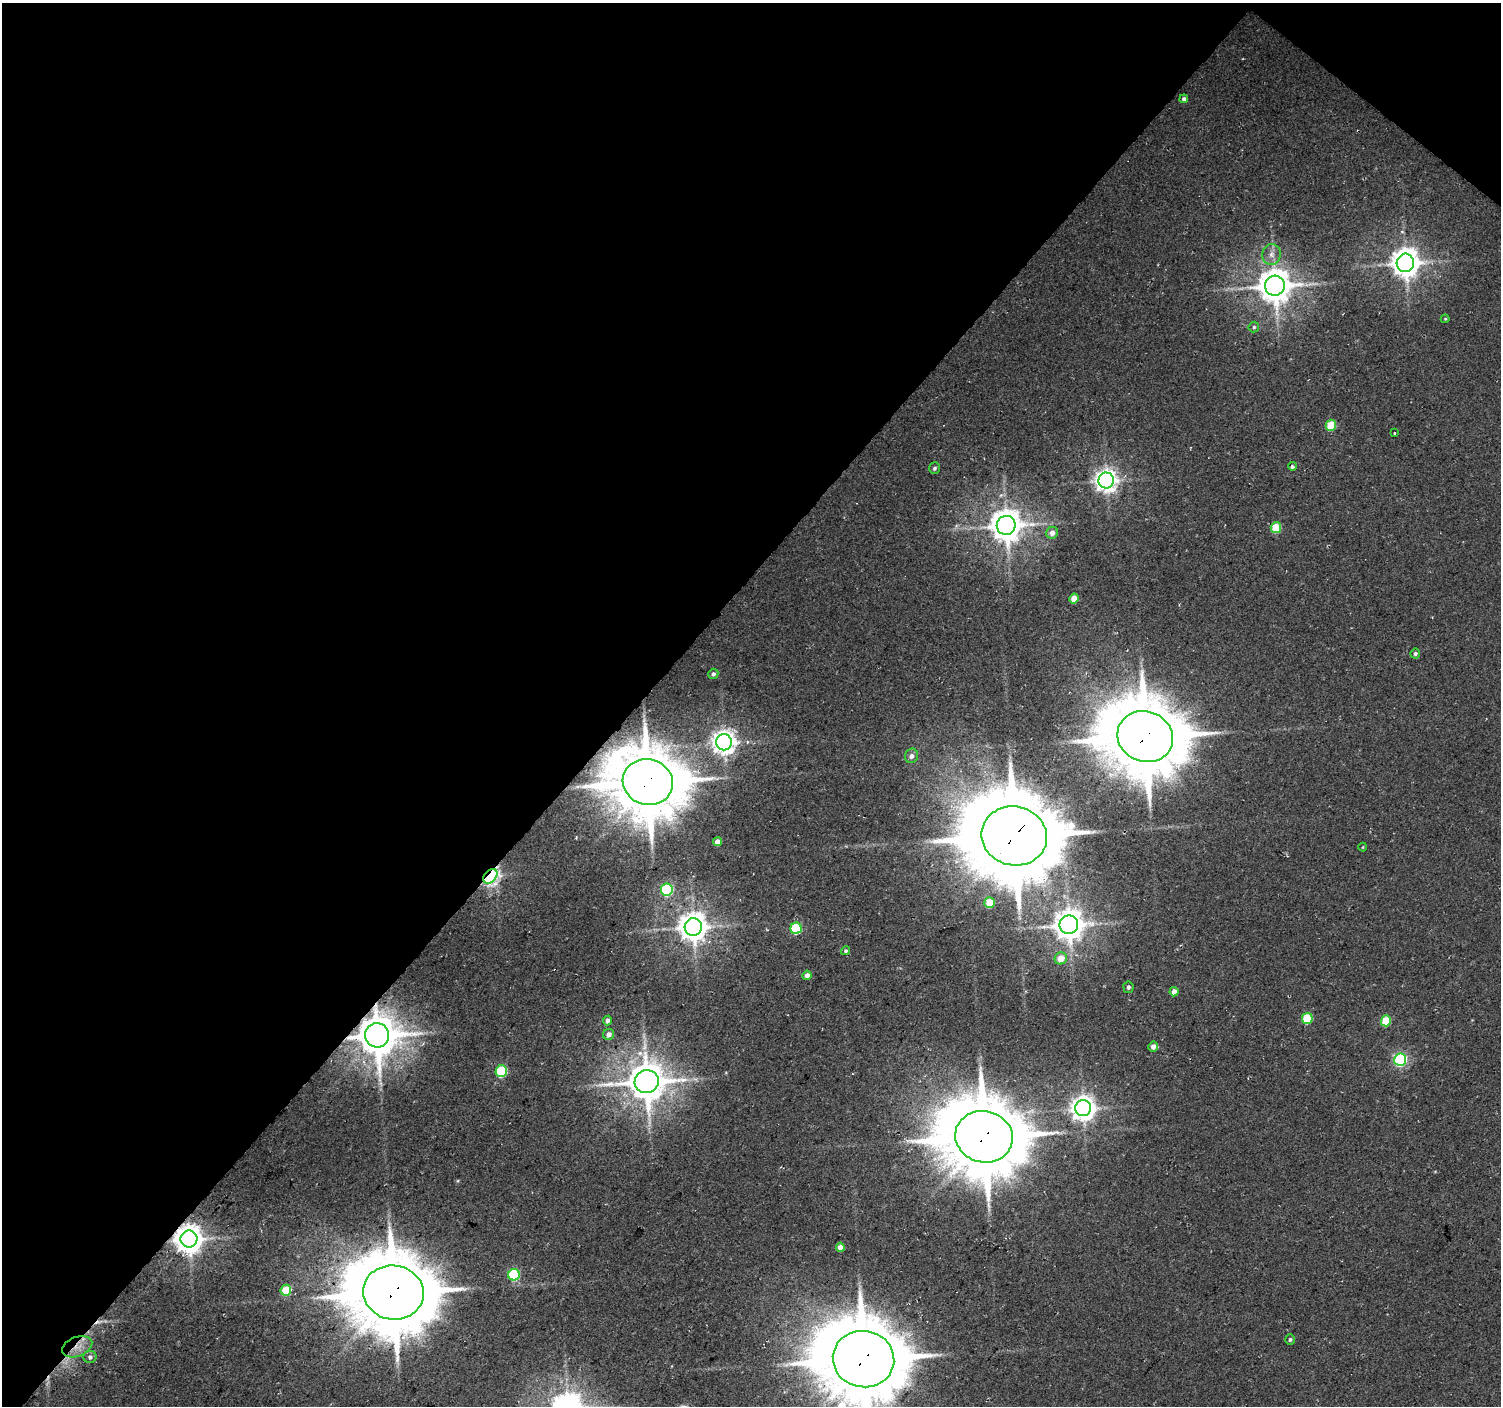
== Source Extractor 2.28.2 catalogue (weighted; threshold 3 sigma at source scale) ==
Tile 2 of 4 x 4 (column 2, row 1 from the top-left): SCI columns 1506-3004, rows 4449-5852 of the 6003 x 6026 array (HDU 1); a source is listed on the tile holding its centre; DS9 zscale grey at full resolution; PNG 1503 x 1408 px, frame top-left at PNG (2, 3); each listed source drawn as its Kron ellipse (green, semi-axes under 4 px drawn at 4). Shown black and unused: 44% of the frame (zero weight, under 2 of 3 exposures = <1% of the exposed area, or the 3 px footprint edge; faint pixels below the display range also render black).
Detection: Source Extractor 2.28.2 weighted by HDU 2 'WHT'; one run over the whole footprint, this tile lists its part. Background 0.0266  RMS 0.0082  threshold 0.0367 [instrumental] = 3 sigma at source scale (4.5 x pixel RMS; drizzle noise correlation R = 1.50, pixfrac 1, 0.0396/0.0396 arcsec/px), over >= 5 px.
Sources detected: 59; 3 too faint to see at this stretch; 1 cosmic-ray / hot-pixel residue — neither listed nor drawn; the other 55 listed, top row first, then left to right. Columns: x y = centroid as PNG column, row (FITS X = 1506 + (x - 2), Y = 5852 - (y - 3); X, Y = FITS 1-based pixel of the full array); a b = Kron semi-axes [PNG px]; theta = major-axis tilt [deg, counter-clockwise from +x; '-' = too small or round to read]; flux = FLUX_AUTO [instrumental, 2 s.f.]
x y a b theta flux
1184 99 4 4 - 2.6
1272 254 10 9 - 5.8
1405 263 9 8 - 1200
1275 286 10 10 - 1900
1445 319 4 4 - 0.8
1254 327 5 5 - 1.4
1331 425 5 5 - 25
1394 433 3 3 - 1.5
1292 466 4 4 - 2
934 468 6 5 - 2.1
1106 480 8 7 - 650
1006 525 9 9 - 1600
1276 528 5 5 - 28
1052 533 6 5 - 5.1
1074 598 5 4 - 12
1415 654 5 4 - 2.1
713 674 5 5 - 2.5
1145 737 28 25 -20 7400
724 742 8 8 - 740
912 756 7 6 - 3.4
648 782 25 22 -17 6200
1014 836 33 29 -14 11000
717 841 4 4 - 6.3
1363 847 4 3 - 0.67
490 876 8 5 48 370
667 889 6 6 - 89
989 903 5 5 - 22
1069 925 9 9 - 1400
693 927 9 8 - 1200
796 928 6 5 - 51
846 951 4 4 - 1.7
1061 958 6 6 - 13
807 975 4 4 - 5.5
1128 987 6 5 - 2
1174 992 5 4 - 5.5
1307 1018 5 5 - 37
608 1020 5 4 - 3.6
1386 1021 5 5 - 30
609 1034 5 5 - 4.5
377 1035 12 12 - 3000
1153 1046 5 5 - 4.9
1400 1060 6 6 - 160
501 1071 6 5 - 60
647 1082 12 11 - 2500
1083 1108 8 8 - 800
984 1137 29 25 -15 7300
189 1239 8 8 - 1200
840 1247 4 4 - 7.9
514 1275 6 5 - 78
286 1290 5 5 - 30
393 1292 30 27 -9 7700
1290 1339 5 4 - 1.7
77 1347 16 9 21 11
90 1357 6 6 - 3
863 1359 31 28 -10 8300
Overlapping masked pixels (flux is a lower limit): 10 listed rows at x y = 1145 737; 648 782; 1014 836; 490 876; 377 1035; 984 1137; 189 1239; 393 1292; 77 1347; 863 1359
Isophote crosses this tile's border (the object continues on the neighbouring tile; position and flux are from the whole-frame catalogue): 1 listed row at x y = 863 1359